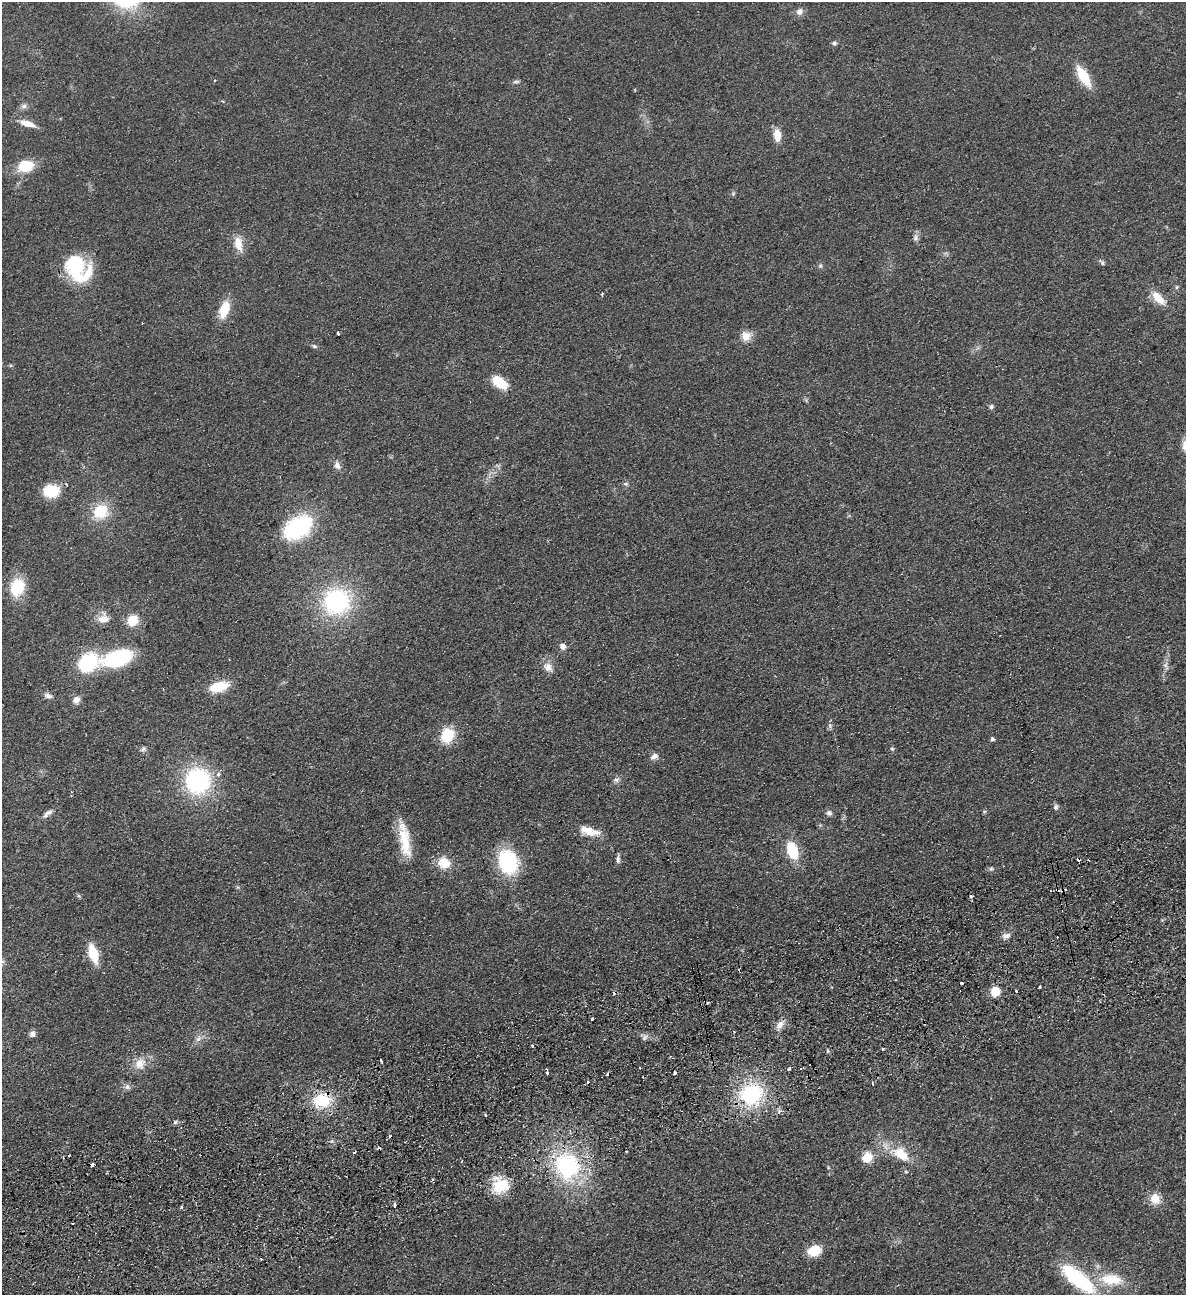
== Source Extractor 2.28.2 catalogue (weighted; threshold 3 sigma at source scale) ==
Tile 7 of 4 x 4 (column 3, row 2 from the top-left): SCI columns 2656-3839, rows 2643-3935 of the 5189 x 5283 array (HDU 1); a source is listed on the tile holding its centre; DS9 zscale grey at full resolution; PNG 1188 x 1297 px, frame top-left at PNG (2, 2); no overlay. Shown black and unused: <1% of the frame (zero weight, under 2 of 3 exposures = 3% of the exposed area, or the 3 px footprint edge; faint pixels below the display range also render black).
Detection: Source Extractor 2.28.2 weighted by HDU 2 'WHT'; one run over the whole footprint, this tile lists its part. Background 0.0822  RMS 0.0093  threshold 0.0419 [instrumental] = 3 sigma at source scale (4.5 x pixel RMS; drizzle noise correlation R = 1.50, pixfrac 1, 0.05/0.05 arcsec/px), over >= 5 px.
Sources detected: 119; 21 cosmic-ray / hot-pixel residue — not listed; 1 inside a brighter listed object's ellipse — not listed separately; the other 97 listed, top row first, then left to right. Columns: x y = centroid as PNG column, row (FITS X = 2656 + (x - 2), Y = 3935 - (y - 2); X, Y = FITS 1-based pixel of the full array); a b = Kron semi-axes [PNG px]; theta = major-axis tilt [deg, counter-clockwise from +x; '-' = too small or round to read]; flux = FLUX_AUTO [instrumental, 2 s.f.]
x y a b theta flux
800 11 9 8 - 4.2
834 43 6 5 - 2.1
1083 76 25 10 -60 25
214 80 3 3 - 1.8
516 82 10 4 11 1.8
24 106 8 6 16 3
27 124 18 7 -16 11
777 135 13 8 -84 11
25 166 15 11 13 27
915 238 8 6 78 3.1
238 244 21 11 -79 12
1102 262 10 5 -45 2
76 265 29 21 -22 57
820 265 6 4 -72 1.4
1177 287 6 4 89 1.1
602 294 4 3 - 0.87
1158 298 21 9 -45 14
224 309 17 9 70 23
142 323 3 2 - 0.98
338 333 4 3 - 3.6
746 336 13 12 - 9
314 346 7 5 -17 1.7
500 382 17 10 -37 23
991 407 6 5 - 1.9
1185 446 14 9 -80 7.3
337 465 11 8 -72 4.5
66 484 4 3 - 1.1
626 484 7 5 6 1.8
51 491 14 11 7 32
100 511 17 15 14 28
298 527 25 16 33 110
17 587 18 14 74 33
337 601 25 24 - 110
104 618 14 13 - 9.1
132 620 12 11 - 16
562 646 8 7 - 4.3
118 658 26 12 16 110
88 662 26 20 45 49
1165 665 7 4 -19 2
548 667 13 11 -50 7.4
219 687 15 8 15 32
48 695 11 7 -16 3.7
76 700 10 8 54 5
830 726 6 5 - 1.8
447 735 15 13 64 28
992 739 4 4 - 2.3
143 749 8 5 22 2.2
892 749 6 5 - 1.3
654 756 10 7 24 4.2
218 774 4 4 - 4.4
616 780 7 6 - 2.5
197 781 23 22 - 110
1056 807 8 6 71 2.2
984 811 6 4 1 1.2
829 813 8 7 - 2.9
47 814 16 6 40 4.1
589 831 27 10 -15 13
405 841 43 13 -80 29
792 850 17 10 -72 32
618 859 10 5 -89 2.9
508 861 18 14 -71 88
444 863 18 15 -20 16
991 869 6 5 - 1.5
1006 936 10 6 24 3.9
93 953 16 8 -73 28
1039 987 3 2 - 1.4
995 991 10 9 - 14
592 1019 3 3 - 3.2
780 1025 13 7 52 6
32 1034 7 6 - 3.4
645 1037 10 6 45 2.8
199 1038 12 6 54 4.2
532 1046 3 2 - 1.6
883 1049 3 3 - 4.9
828 1051 5 5 - 1.3
140 1064 17 14 61 12
789 1069 3 3 - 5.4
547 1072 4 3 - 4.2
674 1073 3 3 - 4.1
588 1082 3 3 - 3.3
127 1087 9 6 -41 2.9
751 1094 22 20 22 79
322 1100 18 13 6 39
485 1115 3 3 - 1.6
175 1122 6 4 35 1.5
626 1151 3 2 - 0.73
901 1154 28 16 -39 24
69 1155 3 2 - 2.2
867 1157 5 5 - 55
568 1166 34 30 -68 96
500 1185 20 19 - 26
1155 1199 13 12 - 12
395 1205 4 3 - 4.9
181 1207 4 3 - 1.7
814 1251 12 9 16 21
1078 1279 42 14 -39 84
1111 1279 31 15 -4 28
Overlapping masked pixels (flux is a lower limit): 2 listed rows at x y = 322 1100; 568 1166
Isophote crosses this tile's border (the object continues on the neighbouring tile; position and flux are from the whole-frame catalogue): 1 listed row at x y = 1185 446